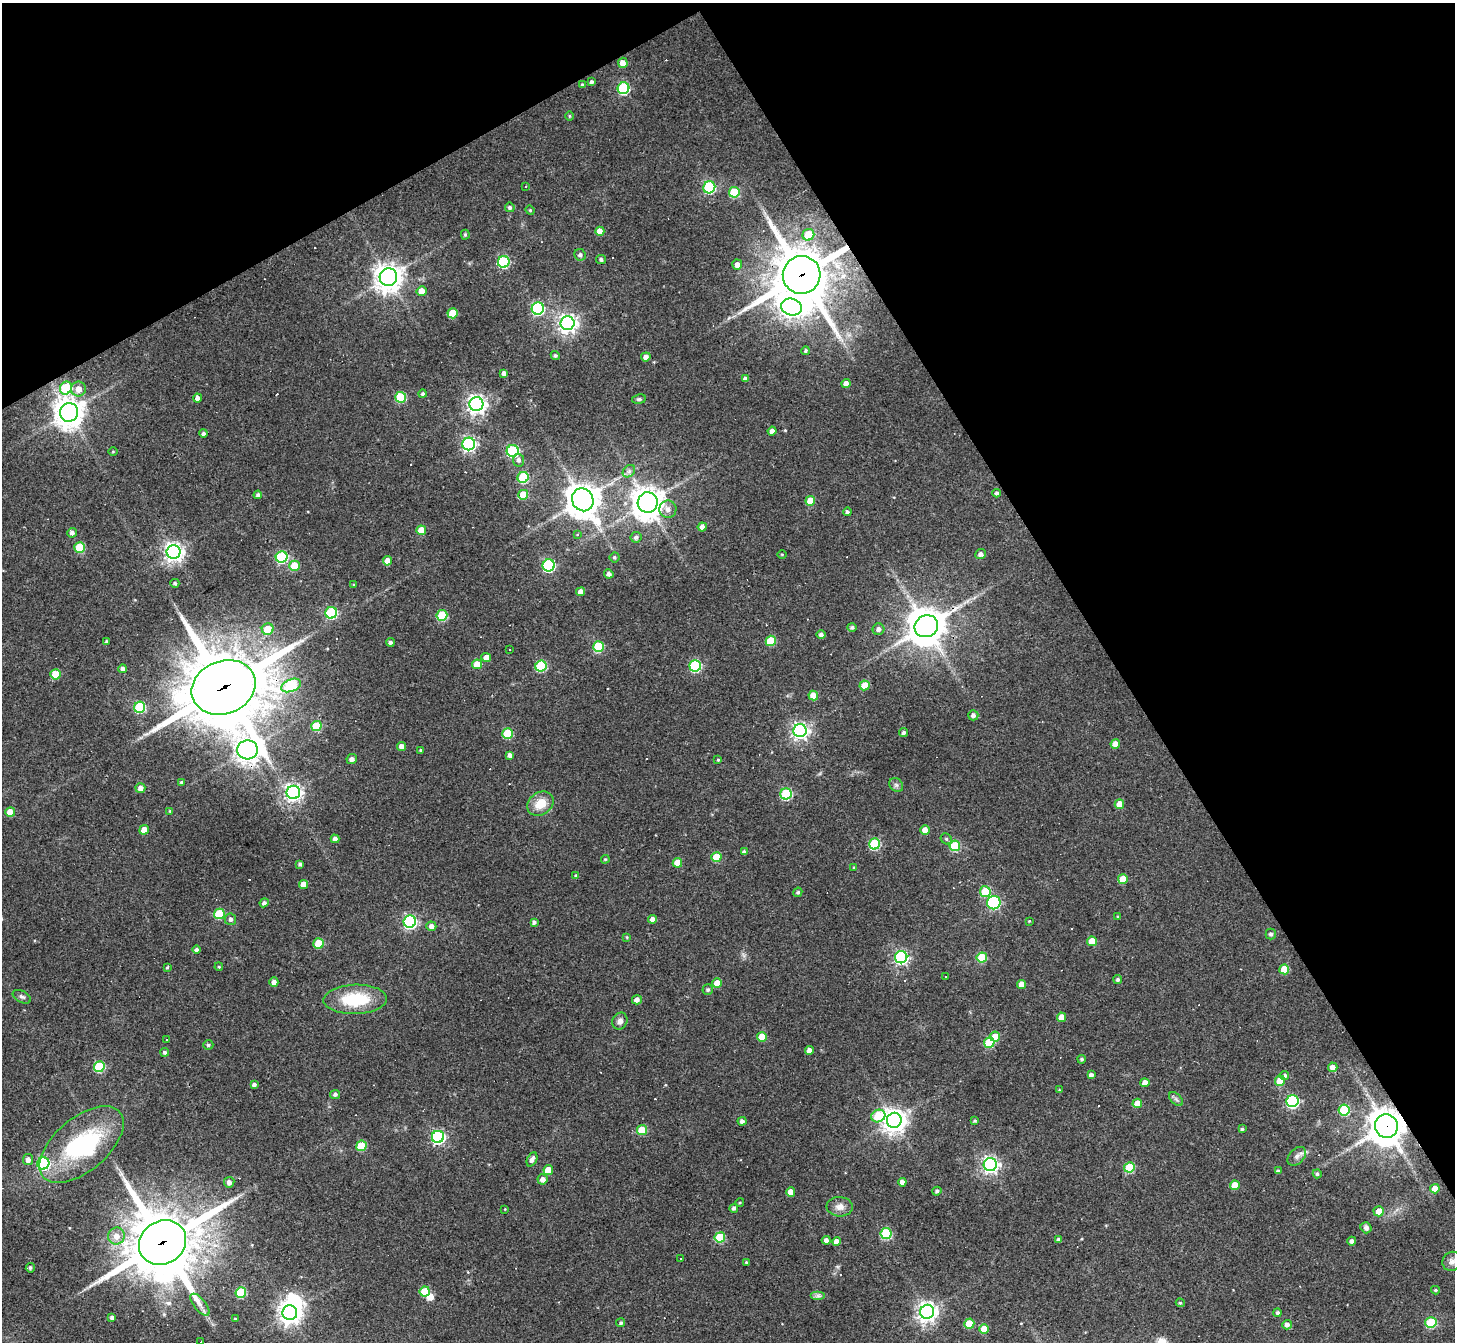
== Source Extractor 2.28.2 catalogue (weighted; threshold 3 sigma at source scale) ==
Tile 3 of 4 x 4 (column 3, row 1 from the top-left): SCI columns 2906-4358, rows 4310-5649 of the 5810 x 5801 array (HDU 1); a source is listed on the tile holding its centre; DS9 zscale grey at full resolution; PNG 1457 x 1344 px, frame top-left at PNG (2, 3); each listed source drawn as its Kron ellipse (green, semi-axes under 4 px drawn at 4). Shown black and unused: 31% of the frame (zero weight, under 3 of 4 exposures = <1% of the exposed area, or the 3 px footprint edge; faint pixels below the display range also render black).
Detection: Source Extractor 2.28.2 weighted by HDU 2 'WHT'; one run over the whole footprint, this tile lists its part. Background 0.077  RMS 0.0055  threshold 0.025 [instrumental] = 3 sigma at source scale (4.5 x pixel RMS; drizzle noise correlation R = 1.50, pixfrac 1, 0.05/0.05 arcsec/px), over >= 5 px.
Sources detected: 266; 3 inside a brighter object's white glare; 17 cosmic-ray / hot-pixel residue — neither listed nor drawn; the other 246 listed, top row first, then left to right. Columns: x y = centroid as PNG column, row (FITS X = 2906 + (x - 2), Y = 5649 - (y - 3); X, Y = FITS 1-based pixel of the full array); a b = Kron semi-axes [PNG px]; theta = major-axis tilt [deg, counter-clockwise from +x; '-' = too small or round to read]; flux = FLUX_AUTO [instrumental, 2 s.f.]
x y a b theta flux
623 63 5 5 - 4.8
591 82 4 4 - 1.4
583 85 4 4 - 1.4
623 88 6 5 - 62
570 116 5 3 - 0.57
526 186 3 2 - 0.42
709 187 6 6 - 60
734 192 5 5 - 28
510 207 5 4 - 1.2
530 210 5 4 - 0.63
600 231 4 4 - 5.5
465 235 5 4 - 0.79
808 235 6 5 - 14
580 255 6 5 - 1.7
601 259 5 4 - 1.2
504 262 6 5 - 62
737 265 5 5 - 3.2
802 275 19 18 - 3000
388 277 9 8 - 630
422 291 5 5 - 6.6
791 307 10 8 -14 270
538 309 6 6 - 77
453 313 5 5 - 16
567 323 7 7 - 280
805 351 4 4 - 0.85
555 355 5 4 - 0.83
646 357 4 4 - 2.3
504 373 4 4 - 2.4
745 379 4 4 - 2
846 384 4 4 - 3.6
66 388 7 6 - 36
78 389 7 7 - 4.5
423 394 4 4 - 0.96
401 397 5 5 - 36
197 398 4 4 - 2.2
639 399 7 4 9 1.1
476 404 7 7 - 290
69 412 9 9 - 730
772 431 4 4 - 2.1
204 433 4 4 - 1.2
469 444 6 6 - 130
113 451 4 3 - 0.44
513 451 6 6 - 68
518 460 6 5 - 1.9
629 471 7 5 45 1.6
523 477 5 5 - 36
997 493 4 4 - 1.3
258 495 4 4 - 1.5
523 495 5 5 - 15
583 500 12 10 -60 930
810 501 5 5 - 9.9
648 502 10 10 - 800
668 509 8 8 - 3.3
847 512 4 4 - 1.3
702 527 4 4 - 4.2
421 530 5 4 - 9.3
72 533 5 4 - 1.9
578 534 3 3 - 1.2
636 537 5 5 - 1.7
80 547 5 5 - 27
174 552 7 7 - 290
782 554 5 3 - 0.49
981 554 5 5 - 2.3
282 557 6 5 - 60
614 557 5 5 - 0.91
387 561 5 4 - 5.6
549 565 6 6 - 75
294 566 5 5 - 20
609 574 5 4 - 2.1
175 583 4 4 - 1.1
354 585 4 3 - 0.54
581 592 4 4 - 3.3
331 613 6 5 - 56
442 615 5 5 - 32
926 626 12 11 - 1400
852 627 4 4 - 1.4
268 629 6 5 - 11
878 629 6 5 - 2.4
821 635 5 4 - 1.8
106 641 4 3 - 0.68
771 641 5 5 - 20
390 642 4 4 - 1.3
598 647 5 5 - 31
509 650 3 3 - 1.1
486 658 5 4 - 4.7
477 664 5 5 - 8.4
541 666 5 5 - 44
695 666 6 5 - 50
123 669 4 4 - 1.9
55 674 5 5 - 12
291 685 10 6 20 37
864 685 5 5 - 11
224 687 33 26 23 4700
813 696 5 4 - 7
140 707 5 5 - 47
973 715 5 5 - 1.8
316 726 5 5 - 24
800 731 6 6 - 200
904 732 4 4 - 1.5
508 734 5 5 - 30
1115 744 5 4 - 4.6
401 746 4 4 - 3.7
248 750 10 9 - 490
421 750 3 3 - 0.98
510 755 4 4 - 2.3
352 759 5 5 - 2.4
718 760 4 4 - 0.54
181 782 3 3 - 0.73
896 785 7 6 - 1.4
140 788 5 5 - 2.6
293 792 7 6 - 220
786 794 6 5 - 49
540 804 14 11 36 9.6
1119 804 5 4 - 8.4
170 811 4 3 - 0.52
10 812 5 4 - 7
144 830 5 4 - 6.4
925 830 4 4 - 5.7
335 839 4 4 - 2.2
946 839 6 5 - 1
874 844 5 5 - 43
955 846 5 5 - 29
744 852 4 4 - 1.4
716 857 5 5 - 16
605 859 4 3 - 0.64
677 863 5 5 - 9.3
300 864 4 3 - 1.2
854 867 3 3 - 0.54
576 876 4 4 - 1.1
1123 879 5 5 - 12
304 884 5 4 - 6.5
798 892 5 4 - 1.1
985 892 5 5 - 19
264 903 4 4 - 1.6
994 903 7 6 - 67
219 914 5 5 - 29
1118 917 4 3 - 0.86
231 919 6 5 - 1.8
653 919 4 4 - 2.9
1029 921 2 2 - 0.36
410 922 6 6 - 110
534 922 4 4 - 1.4
431 926 5 4 - 2.6
1271 934 5 5 - 1.4
627 937 4 4 - 0.51
1092 941 5 5 - 8.7
319 943 5 5 - 16
196 950 4 4 - 1.4
901 957 6 6 - 120
982 957 5 5 - 19
167 967 4 3 - 0.59
219 967 4 3 - 0.53
1284 969 5 5 - 14
946 976 3 2 - 0.5
1118 980 4 4 - 1.2
274 982 4 4 - 3
717 983 5 4 - 7.8
1022 984 4 4 - 4.8
708 990 5 5 - 1.1
22 997 10 5 -27 1.5
355 999 31 14 2 28
637 1000 5 4 - 2.9
1061 1017 4 4 - 6.3
620 1021 8 7 - 2.7
762 1037 5 4 - 9.8
995 1037 5 5 - 8.2
166 1040 3 2 - 0.63
989 1043 5 5 - 27
208 1045 5 4 - 1.1
809 1050 4 4 - 3.4
165 1052 4 4 - 1.2
1082 1059 4 4 - 0.91
99 1067 5 5 - 37
1333 1067 4 4 - 3.6
1091 1075 4 4 - 1.7
1285 1076 4 4 - 1.7
1280 1081 5 5 - 9.5
1145 1083 4 4 - 5
254 1085 4 4 - 1.7
1059 1090 4 3 - 0.48
335 1094 5 4 - 1.4
1176 1099 8 5 -45 1.4
1292 1101 6 6 - 75
1137 1103 5 4 - 7.4
1344 1110 5 5 - 32
878 1116 7 6 - 26
894 1120 7 7 - 500
742 1121 4 4 - 1.7
975 1121 3 3 - 0.77
1386 1126 12 11 - 1100
1242 1129 4 3 - 0.88
642 1130 5 5 - 19
438 1137 6 6 - 110
82 1145 50 26 40 59
361 1146 5 5 - 24
1297 1156 11 7 47 2.5
532 1159 7 4 64 2.6
28 1160 5 5 - 2.5
43 1163 6 6 - 77
990 1165 6 6 - 200
1129 1167 5 5 - 25
548 1170 5 4 - 9
1278 1171 4 4 - 1.5
1317 1174 4 4 - 0.92
543 1179 5 5 - 3.2
229 1182 5 5 - 2.6
902 1182 4 4 - 3.7
1235 1185 5 5 - 11
1435 1189 5 4 - 6.8
937 1191 4 4 - 1.3
791 1192 4 4 - 6
740 1202 4 3 - 0.48
840 1207 13 9 -4 3.9
734 1208 4 4 - 1.4
505 1209 3 2 - 0.38
1379 1211 5 5 - 5.5
1366 1228 6 5 - 1.7
886 1233 5 5 - 42
116 1236 8 8 - 4.9
720 1237 5 5 - 27
826 1240 4 4 - 2.4
1059 1240 4 4 - 1.9
836 1241 4 4 - 3.5
1352 1241 4 4 - 1.9
162 1242 24 21 32 4200
680 1259 2 2 - 0.34
1452 1261 10 9 - 2.6
746 1262 3 3 - 0.57
30 1268 5 4 - 1.2
1435 1290 4 3 - 0.79
241 1292 5 5 - 34
425 1292 5 5 - 19
818 1296 7 4 0 1.4
1180 1303 4 4 - 0.7
200 1305 13 6 -51 3.1
927 1312 7 7 - 320
290 1313 7 7 - 420
1278 1313 4 4 - 1.1
112 1318 4 3 - 1.6
235 1319 3 2 - 0.46
621 1323 4 4 - 1
1431 1323 5 5 - 31
969 1324 5 5 - 12
1287 1325 5 5 - 2.3
984 1329 5 5 - 11
201 1342 3 2 - 0.56
Overlapping masked pixels (flux is a lower limit): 5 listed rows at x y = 802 275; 926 626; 224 687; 1386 1126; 162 1242
Isophote crosses this tile's border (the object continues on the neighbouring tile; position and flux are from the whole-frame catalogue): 1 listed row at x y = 201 1342